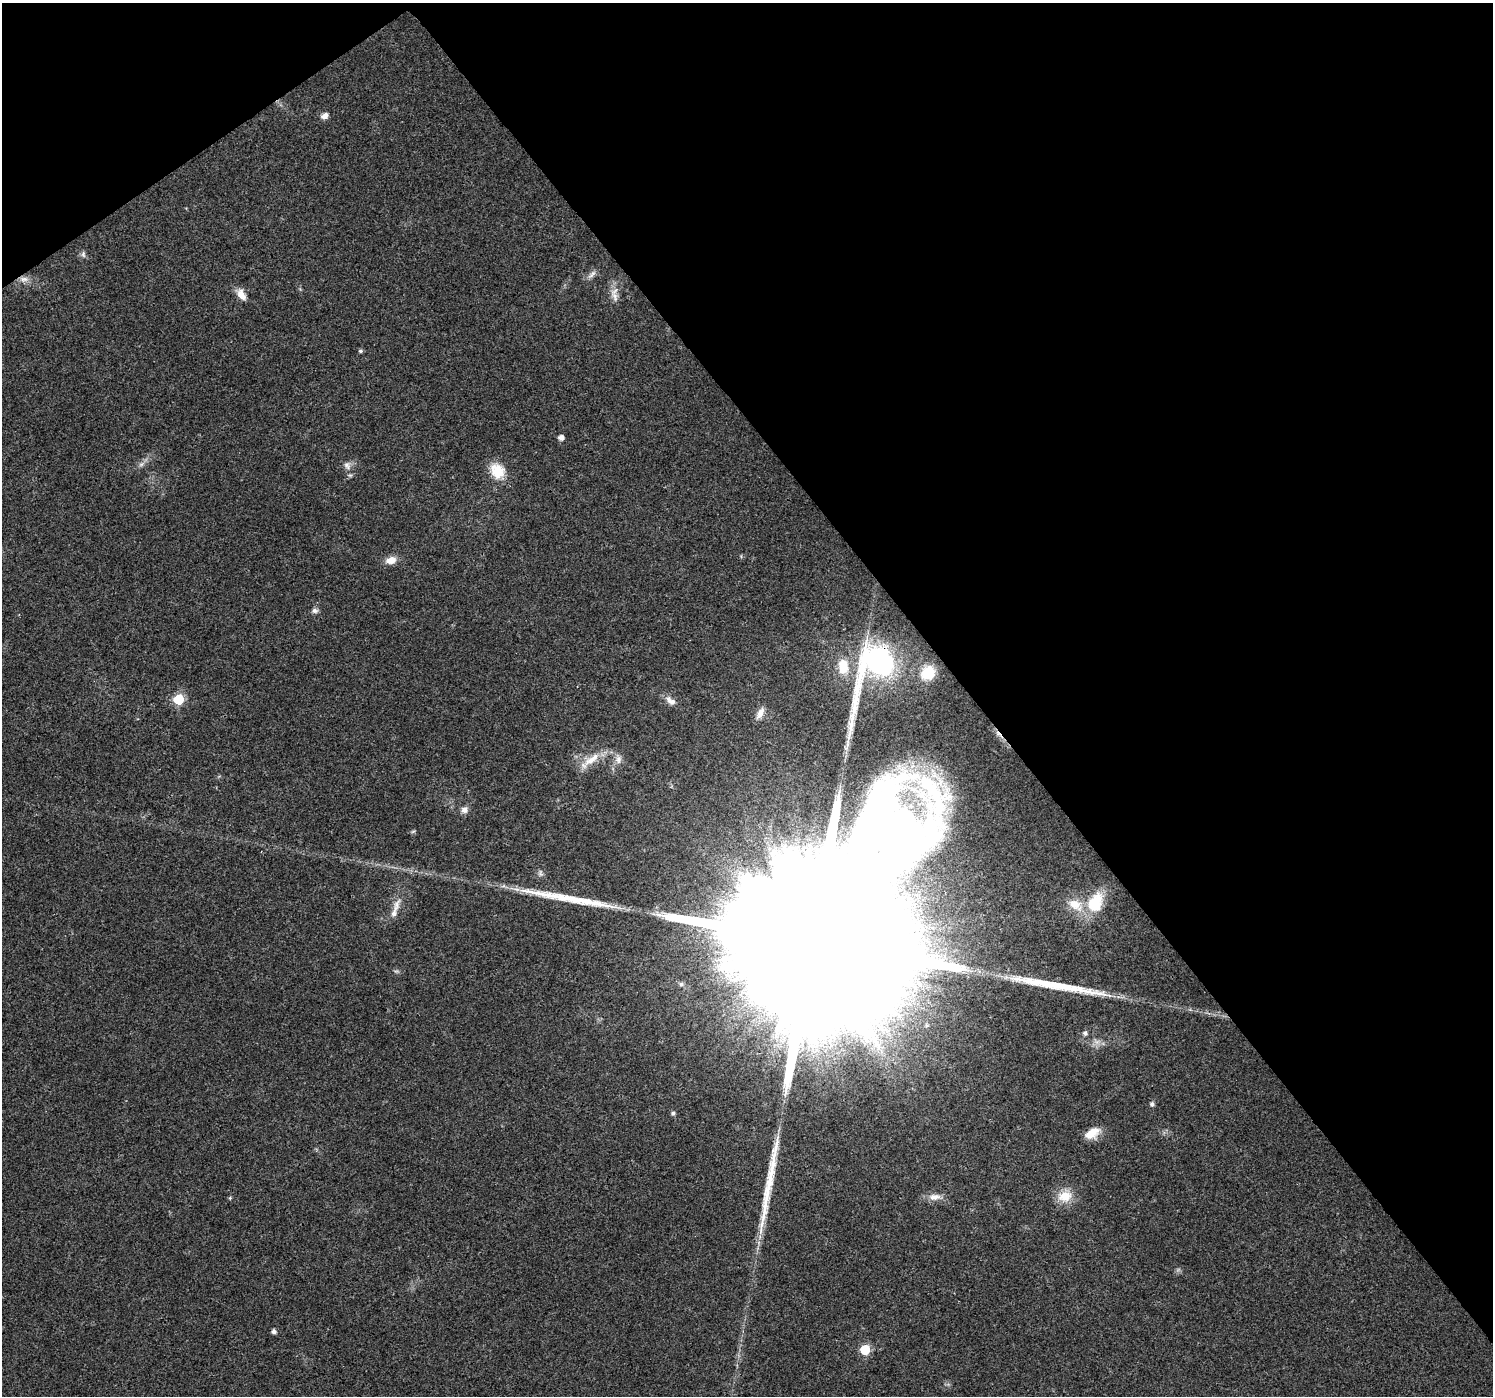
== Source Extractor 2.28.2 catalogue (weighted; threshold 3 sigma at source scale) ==
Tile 3 of 4 x 4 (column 3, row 1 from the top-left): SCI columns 2990-4480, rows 4316-5709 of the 5974 x 5910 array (HDU 1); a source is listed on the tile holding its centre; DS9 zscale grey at full resolution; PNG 1495 x 1398 px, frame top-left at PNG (2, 3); no overlay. Shown black and unused: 38% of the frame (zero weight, under 3 of 4 exposures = <1% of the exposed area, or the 3 px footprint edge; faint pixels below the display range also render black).
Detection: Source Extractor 2.28.2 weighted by HDU 2 'WHT'; one run over the whole footprint, this tile lists its part. Background 0.0123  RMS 0.0028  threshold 0.0126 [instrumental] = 3 sigma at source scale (4.5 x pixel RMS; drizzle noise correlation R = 1.50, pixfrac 1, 0.0396/0.0396 arcsec/px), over >= 5 px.
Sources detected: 43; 4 long thin detections or spike segments (spike, bleed or trail) — not listed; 3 inside a brighter listed object's ellipse — not listed separately; the other 36 listed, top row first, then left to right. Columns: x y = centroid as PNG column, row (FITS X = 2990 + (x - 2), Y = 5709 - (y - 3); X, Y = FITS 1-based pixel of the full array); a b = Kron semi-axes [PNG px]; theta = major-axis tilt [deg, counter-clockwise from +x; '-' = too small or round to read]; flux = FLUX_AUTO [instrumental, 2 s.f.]
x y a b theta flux
324 116 9 7 33 1.6
83 254 9 6 -81 0.83
592 274 15 6 46 1.3
24 279 14 7 -1 2
241 294 16 9 -58 2.5
615 296 17 8 -72 2.2
360 351 5 5 - 0.56
561 438 5 5 - 1.6
141 464 8 5 44 0.87
347 465 12 9 -69 1.7
497 471 22 17 -56 6.3
391 560 12 8 13 2.9
315 611 9 6 3 0.9
874 668 89 33 65 62
928 673 15 14 - 8.5
178 699 6 6 - 21
671 701 16 8 -38 2
760 713 16 7 63 2
592 759 32 10 36 4.9
618 759 13 9 85 1.8
464 810 10 9 - 1.4
413 831 6 4 2 0.41
540 874 10 6 -75 0.83
1095 903 23 15 65 11
1075 904 21 12 -28 5.1
396 906 25 8 69 2.9
812 943 105 33 35 76000
1085 1033 7 6 - 0.68
1152 1104 6 6 - 0.7
673 1113 5 5 - 0.68
1092 1133 18 10 31 4.2
1065 1196 20 16 22 5.1
934 1197 17 8 4 2.4
230 1198 5 4 - 0.33
274 1331 5 4 - 1.1
865 1350 6 6 - 17
Overlapping masked pixels (flux is a lower limit): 3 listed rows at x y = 24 279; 874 668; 812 943